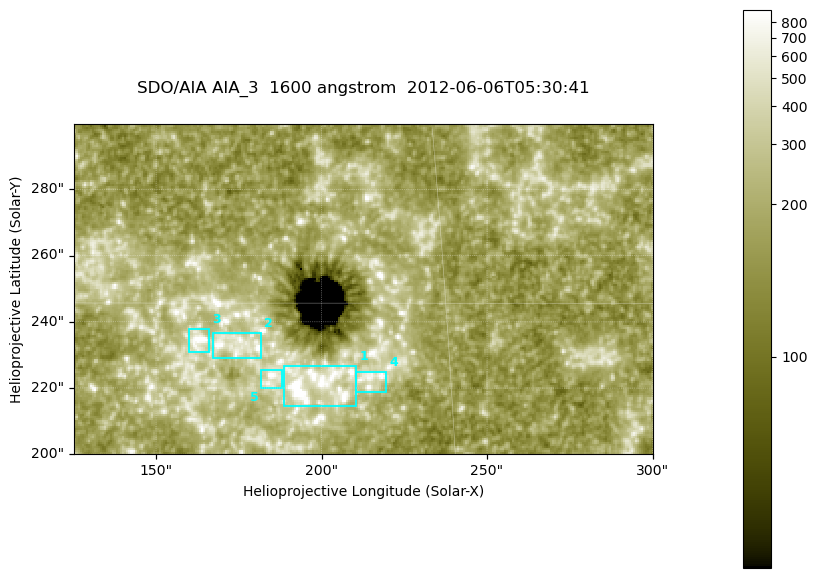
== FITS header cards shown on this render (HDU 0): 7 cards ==
TELESCOP= 'SDO/AIA '
INSTRUME= 'AIA_3   '
WAVELNTH=                 1600
WAVEUNIT= 'angstrom'
DATE-OBS= '2012-06-06T05:30:41.13'
CTYPE1  = 'HPLN-TAN'
CTYPE2  = 'HPLT-TAN'

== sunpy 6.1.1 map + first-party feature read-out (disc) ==
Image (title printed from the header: SDO/AIA AIA_3  1600 angstrom  2012-06-06T05:30:41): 287 x 164 px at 0.609 arcsec/px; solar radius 946 arcsec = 1552 px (partial field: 0.6% of the solar disc is inside the frame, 100% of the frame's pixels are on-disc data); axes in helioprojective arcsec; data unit not stated in the header (colour bar unlabelled)
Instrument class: DISC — disc imager (sunpy class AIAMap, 1600 A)
Bright regions (active regions / flare kernels): reference = the on-disc median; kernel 3 px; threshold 5 sigma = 315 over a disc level ~177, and >= 1.15x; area >= 47 px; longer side >= 3 px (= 1.8 arcsec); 5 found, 5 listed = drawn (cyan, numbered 1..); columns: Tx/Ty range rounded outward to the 2 arcsec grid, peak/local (2 s.f.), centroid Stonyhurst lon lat
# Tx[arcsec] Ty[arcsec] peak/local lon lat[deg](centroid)
1 188..212 214..228 16 +12 +14
2 166..182 228..238 5.6 +11 +14
3 160..166 230..238 5.9 +10 +14
4 210..220 218..226 4.6 +13 +14
5 182..188 220..226 4.9 +12 +14